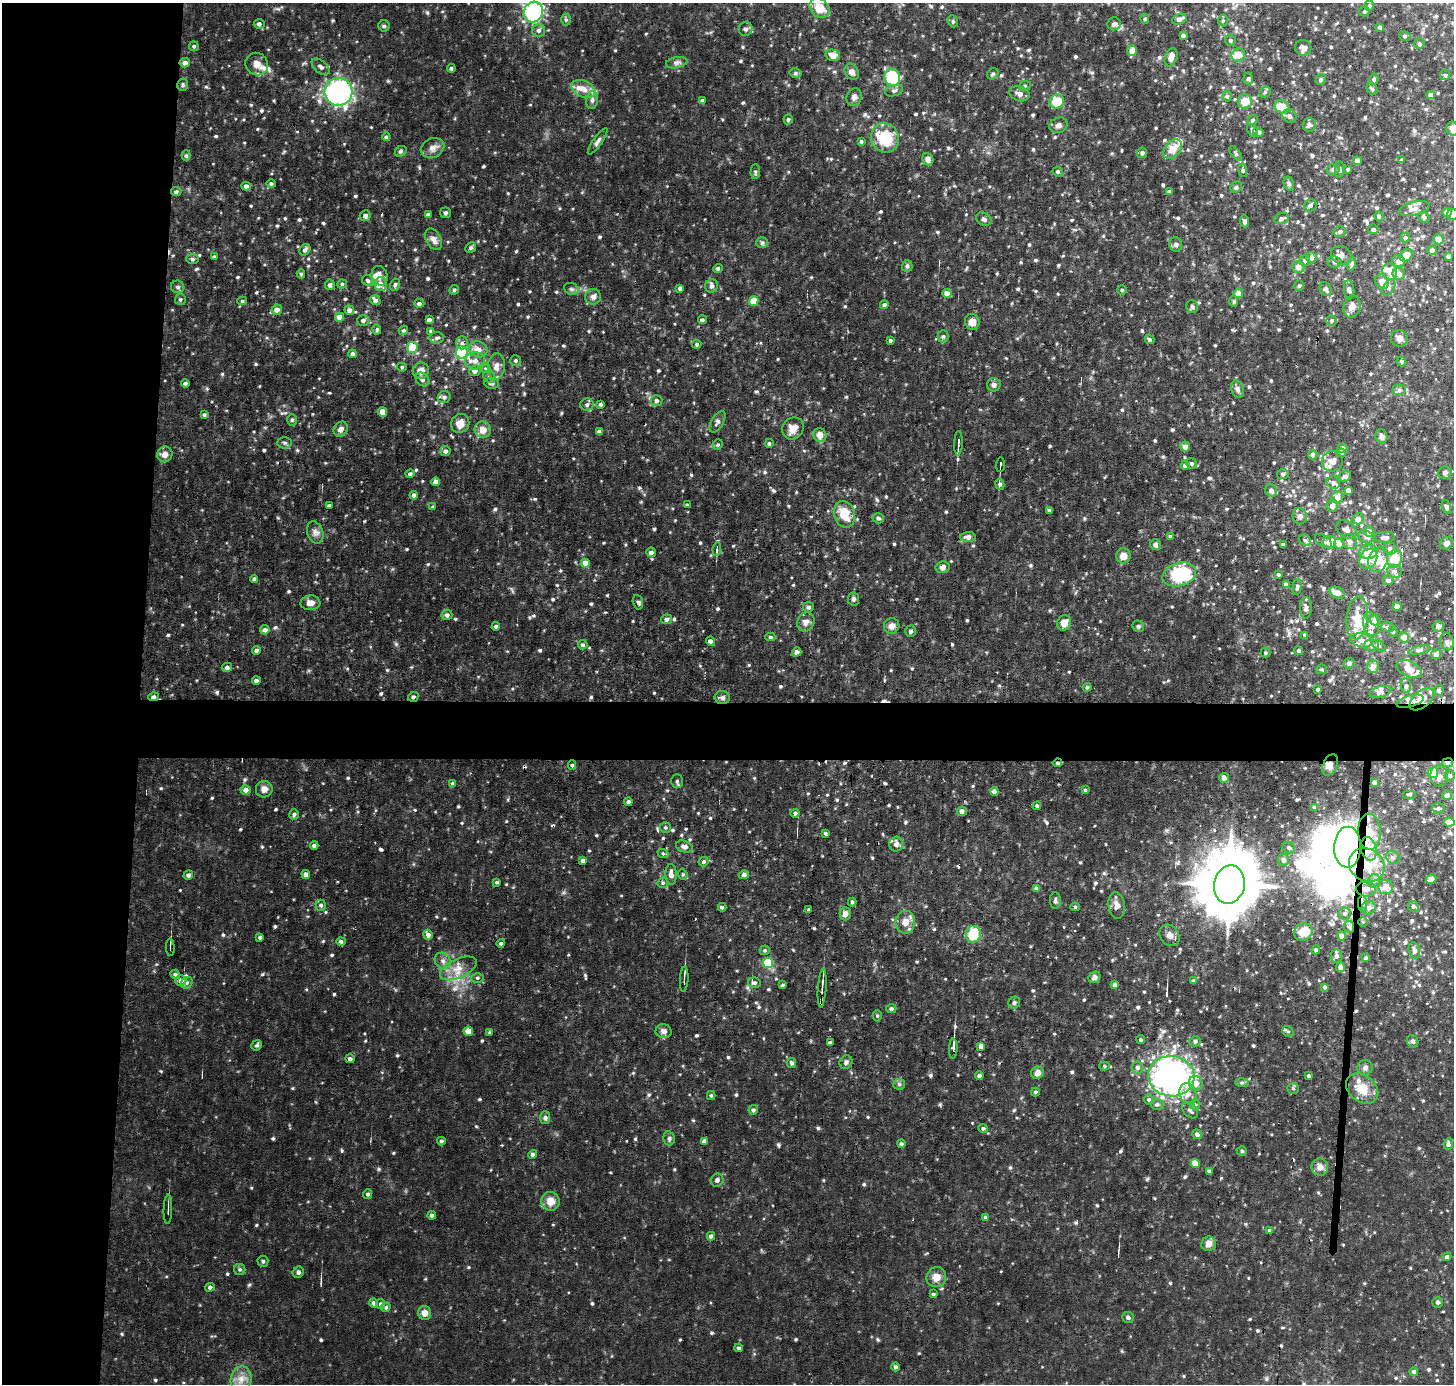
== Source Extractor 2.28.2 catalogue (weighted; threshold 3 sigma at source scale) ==
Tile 4 of 3 x 3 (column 1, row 2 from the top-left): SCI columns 169-1620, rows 1630-3011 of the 4525 x 4500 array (HDU 1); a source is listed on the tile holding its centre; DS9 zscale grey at full resolution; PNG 1456 x 1386 px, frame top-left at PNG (2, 3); each listed source drawn as its Kron ellipse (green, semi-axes under 4 px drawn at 4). Shown black and unused: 14% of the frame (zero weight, under 3 of 6 exposures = <1% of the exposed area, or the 3 px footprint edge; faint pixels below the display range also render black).
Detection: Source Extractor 2.28.2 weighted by HDU 2 'WHT'; one run over the whole footprint, this tile lists its part. Background 0.054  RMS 0.0075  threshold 0.0305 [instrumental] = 3 sigma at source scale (4.09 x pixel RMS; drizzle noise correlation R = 1.36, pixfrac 0.8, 0.05/0.05 arcsec/px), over >= 5 px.
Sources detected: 859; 12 inside a brighter object's white glare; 4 cosmic-ray / hot-pixel residue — neither listed nor drawn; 40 inside a brighter listed object's ellipse — not listed separately; of the other 803, all 500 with FLUX_AUTO >= 1.05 (the completeness limit of this list) listed and drawn (303 fainter detections not listed), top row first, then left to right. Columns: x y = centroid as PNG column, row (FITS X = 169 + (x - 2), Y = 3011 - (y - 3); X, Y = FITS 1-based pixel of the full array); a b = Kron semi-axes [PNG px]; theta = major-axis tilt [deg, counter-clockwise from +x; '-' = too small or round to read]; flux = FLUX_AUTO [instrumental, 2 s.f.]
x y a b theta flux
1369 6 5 4 - 1.2
820 8 11 9 -47 11
1364 11 5 5 - 1.2
533 12 10 9 - 89
1145 19 5 4 - 1.2
1179 19 8 5 23 3.5
566 20 6 5 - 1.2
1223 20 6 5 - 1.1
953 21 6 5 - 1.2
259 24 5 5 - 2
1114 24 6 6 - 2.9
384 26 6 5 - 1.2
1380 27 4 4 - 1.4
746 29 7 6 - 2.2
538 30 6 6 - 2
1183 35 4 3 - 2.3
1405 36 6 4 -13 1.2
1230 40 6 5 - 1.2
1419 44 5 5 - 1.3
194 46 5 5 - 1.2
1303 48 8 8 - 4.2
1132 51 5 5 - 5.5
833 55 7 5 -14 5.7
1238 55 7 6 - 7.2
1171 57 9 6 68 4.2
185 63 5 4 - 2.9
677 63 11 5 10 2.1
257 64 12 11 - 5
321 67 10 6 -40 2.5
451 68 4 4 - 1.2
852 72 9 7 -56 3.2
795 73 6 5 - 1.3
993 74 6 5 - 1.1
1445 75 5 5 - 1.1
892 77 8 8 - 37
1248 78 6 4 88 1.4
1321 79 5 4 - 1.3
1374 79 5 4 - 1.4
183 85 6 5 - 1.2
1025 86 6 5 - 1.2
583 89 12 8 -25 5.7
1372 89 6 5 - 1.2
894 91 9 5 15 1.8
338 92 14 14 - 150
1265 92 6 5 - 1.3
1019 94 10 7 -19 3.5
1431 95 4 4 - 3.4
1227 96 5 4 - 1.2
854 97 9 7 66 2.9
592 100 9 6 81 2.1
702 101 4 4 - 1.7
1245 101 7 7 - 9
1057 102 7 7 - 17
1282 107 8 6 -34 11
1289 116 7 6 - 1.9
788 119 5 4 - 1.3
1253 120 5 4 - 1.1
1058 125 9 7 23 2.8
1309 125 7 6 - 1.6
1453 129 7 6 - 4
1252 130 7 5 -62 1.4
1258 132 5 4 - 1.4
386 137 4 4 - 1.7
885 138 15 14 - 25
598 141 16 4 54 2.3
861 141 4 3 - 1.2
432 148 12 9 23 4.2
1173 149 11 7 49 10
401 151 6 5 - 1.2
1142 153 5 5 - 1.9
1236 153 8 4 -52 1.3
186 156 5 4 - 1.3
928 159 6 5 - 3.1
1401 160 4 4 - 1.2
1357 161 4 4 - 5.4
1333 169 6 5 - 2.1
1339 169 8 4 90 1.3
1348 169 3 3 - 1.3
1243 170 6 3 -83 1.1
755 172 7 4 87 1.2
1058 172 5 5 - 1.3
271 184 5 4 - 1.3
1289 184 7 5 -75 1.5
246 186 4 4 - 2.6
1236 187 6 5 - 1.3
1169 191 4 4 - 1.1
176 192 5 4 - 1.6
1310 205 6 5 - 1.8
1414 209 15 7 14 4.5
445 213 5 5 - 1.3
1447 213 4 4 - 6.5
428 214 4 3 - 1.6
1453 215 6 5 - 2.8
365 216 5 5 - 2.5
1379 216 5 4 - 1.7
1424 217 6 5 - 1.1
984 219 8 6 -30 1.9
1282 219 8 5 19 1.6
1245 221 6 4 -86 1.6
1373 229 5 5 - 1.7
1340 232 6 5 - 1.4
1405 238 5 5 - 1.5
433 239 11 7 -60 4
1439 239 5 5 - 5.4
762 243 6 5 - 1.3
1176 244 7 6 - 1.7
471 248 5 5 - 1.5
305 250 6 5 - 2.1
1432 250 4 4 - 3.9
1341 255 10 8 -28 3.7
1406 255 7 5 37 9.8
1449 256 4 3 - 2
214 257 3 3 - 1.5
1311 257 5 5 - 3.6
192 259 6 5 - 1.6
1305 261 5 5 - 2
1398 261 6 6 - 3.4
1335 262 7 5 -8 1.6
1351 264 7 4 74 1.1
907 266 6 5 - 1.4
1298 267 6 6 - 5.2
718 268 5 4 - 1.2
1390 271 8 7 - 4.6
301 274 4 4 - 1.1
1399 274 6 6 - 4.1
380 276 10 8 -71 3.9
368 280 6 5 - 1.7
1382 281 8 6 -60 5.8
342 284 5 4 - 1.1
380 284 7 6 - 4.6
330 285 5 5 - 2.4
395 285 6 5 - 1.6
1299 285 5 4 - 1.2
712 286 7 6 - 1.9
178 287 7 6 - 2.2
680 288 4 4 - 1.5
1389 288 9 5 58 2.1
571 289 7 5 -19 1.7
1326 289 7 5 -63 1.9
454 290 5 4 - 1.4
1122 290 5 5 - 1.1
1349 290 9 5 -83 1.7
1238 293 5 4 - 6.1
947 294 4 4 - 5.5
593 297 8 8 - 2.8
180 299 6 5 - 1.2
375 300 5 4 - 2.9
242 301 5 4 - 1.1
754 301 5 4 - 13
1233 301 5 3 - 1.1
419 303 5 4 - 1.7
884 305 4 4 - 1.9
1352 306 11 8 75 4.6
1192 307 6 5 - 1.5
277 310 5 5 - 5
349 310 5 5 - 2.7
340 317 5 4 - 5.9
363 320 6 5 - 2.3
429 320 4 4 - 2.8
702 320 4 4 - 1.2
1332 320 5 5 - 1.4
972 322 8 7 - 6
377 329 5 4 - 1.3
403 330 5 4 - 1.3
431 331 4 4 - 1.1
943 336 6 5 - 1.2
437 338 7 5 6 1.8
1399 338 8 8 - 3.5
1149 339 5 4 - 1.1
890 340 4 4 - 1.3
462 343 6 5 - 1.9
697 344 4 4 - 1.5
412 348 5 5 - 18
478 349 9 7 -18 5.2
462 353 6 6 - 50
352 354 4 4 - 2.2
515 360 5 5 - 1.5
475 361 10 8 -4 4.5
1401 361 5 4 - 1.2
402 367 5 4 - 1
496 367 13 8 84 4.1
485 368 5 4 - 1.1
421 371 8 8 - 5.5
475 371 6 5 - 3.7
489 377 6 5 - 1.7
422 380 7 6 - 2.3
185 383 4 3 - 1.4
492 383 7 5 -6 2.3
994 385 7 6 - 2.4
1238 389 9 6 -72 2.5
1399 390 7 5 0 1.8
444 397 6 6 - 2
657 401 5 5 - 1.6
587 404 6 6 - 1.9
601 404 4 3 - 1.2
383 412 4 4 - 9.1
204 414 4 3 - 1.2
292 420 6 5 - 1.1
717 422 12 6 59 2.1
460 423 10 9 - 6.9
793 428 11 10 - 6.9
341 429 8 6 54 3.7
483 430 8 8 - 6.1
599 432 4 4 - 2.8
820 435 7 6 - 4.9
1381 436 7 6 - 1.9
285 443 7 5 0 1.4
769 443 4 4 - 1.2
958 443 12 3 88 1.8
718 445 5 5 - 1.1
1185 447 5 4 - 3.6
1342 448 5 4 - 3.2
445 451 5 5 - 2.2
1341 453 4 4 - 2.2
165 454 8 7 - 3.4
1313 455 4 4 - 2.5
1332 461 11 10 - 4.9
1191 463 6 5 - 1.2
1000 465 7 2 87 1.1
1185 465 4 4 - 2.8
1445 473 6 6 - 2.1
410 474 4 4 - 1.8
1283 474 6 5 - 1.6
1345 476 6 5 - 2.7
436 482 4 4 - 4.9
1333 483 7 6 - 2.6
1000 484 5 4 - 1.4
1348 490 4 4 - 3.2
1271 491 6 5 - 2.8
414 495 4 4 - 3.1
1337 497 6 5 - 5.4
329 505 3 3 - 1.1
687 505 4 3 - 1.1
1332 506 6 5 - 3.5
433 507 3 3 - 1.1
1446 507 7 4 -72 1.9
1049 510 3 3 - 1.4
844 514 13 10 -75 13
1300 516 8 7 - 2.6
878 518 6 5 - 1.4
1358 519 5 5 - 4.3
1346 530 11 8 -37 3.8
315 532 11 8 -72 3.4
1369 532 5 5 - 4
1170 536 4 4 - 1.1
968 537 7 5 2 3.5
1366 537 8 6 -27 2.3
1384 537 10 5 2 2.5
1305 540 6 5 - 1.2
1323 541 9 5 -35 1.7
1349 541 8 6 -44 2.9
1330 542 6 6 - 4.4
1339 543 5 5 - 4.9
1447 543 7 6 - 2.5
1283 544 4 3 - 1.6
1155 545 5 5 - 2.4
1390 548 6 6 - 2.3
717 549 7 3 85 1.1
651 552 5 4 - 3.1
1368 552 9 7 8 15
1123 556 8 7 - 6.1
1368 559 10 8 59 6.6
1395 559 9 7 75 19
1378 560 12 9 69 11
585 563 4 4 - 8.9
942 567 7 6 - 3.1
1394 571 7 6 - 2.5
1179 574 17 11 16 45
1278 574 3 3 - 1.4
254 579 4 4 - 1.4
1388 580 5 5 - 2.3
1286 585 4 4 - 3.7
1297 587 8 4 83 1.5
1337 593 8 5 -22 5.6
854 599 6 5 - 1.5
638 602 7 5 -74 1.3
310 603 10 7 3 4.3
1397 606 4 4 - 7.1
808 607 5 5 - 1.4
1306 608 11 6 89 2.1
447 615 5 5 - 1.9
1357 618 21 10 84 11
666 619 5 4 - 2
1375 620 5 5 - 4.9
806 622 10 8 60 3.5
1064 623 8 7 - 6
1371 624 12 8 -76 4.6
496 626 4 4 - 1.7
892 626 8 7 - 3.4
1138 626 6 5 - 1.3
1438 626 6 5 - 2.2
1387 627 6 5 - 1.7
265 630 5 4 - 2.6
911 631 5 5 - 1.5
1393 631 5 4 - 1.1
1305 635 4 3 - 1.5
770 637 5 4 - 1.1
1404 637 5 5 - 5.9
1362 640 11 7 -10 3.4
711 641 5 4 - 2
1447 642 9 7 -74 3
583 645 5 4 - 1.4
1372 645 7 5 0 2.2
1379 646 8 4 -35 1.3
256 650 4 4 - 1.7
1419 650 11 4 15 1.5
1299 651 4 4 - 1.3
797 652 5 4 - 2.4
1265 653 5 5 - 1.1
1436 654 5 5 - 2.5
1349 663 5 5 - 2
1373 666 6 6 - 3.8
227 667 5 4 - 1.6
1322 669 5 4 - 1.1
1409 669 13 7 -24 7.5
256 680 4 4 - 2
1406 686 7 5 -83 1.7
1087 687 4 4 - 1.2
1318 689 4 3 - 1.1
1439 690 5 5 - 1.6
1380 692 11 5 16 2.3
153 697 5 4 - 2.5
413 697 5 5 - 1.6
722 698 7 6 - 2.1
1422 699 14 8 39 7.6
1410 701 14 5 15 4
1057 763 5 3 - 1.1
1447 763 5 4 - 2.1
572 765 5 4 - 1.1
1330 765 11 6 67 3.3
1433 773 5 5 - 21
1450 775 5 5 - 1.8
1439 776 10 8 -88 4
1224 778 5 4 - 3
677 781 7 5 90 1.4
1374 782 4 4 - 1.7
453 784 4 4 - 2.5
264 789 8 8 - 4.4
246 790 5 4 - 3.7
1085 790 4 4 - 1.1
994 791 4 4 - 2.8
1409 794 7 4 0 1.1
1447 795 5 4 - 2.3
628 802 4 3 - 1.8
1037 806 4 3 - 1.1
1314 807 4 4 - 1.7
1438 808 6 5 - 1.5
962 811 5 4 - 3.8
795 813 4 4 - 1.8
294 814 5 4 - 1.4
1449 822 5 4 - 5
665 827 5 5 - 1.1
1369 832 18 11 -87 14
825 833 4 3 - 1.1
896 844 7 7 - 2.5
314 845 4 4 - 1.7
684 847 8 5 -21 3.6
1348 847 20 13 89 220
1289 848 6 5 - 1.4
1369 849 12 7 -77 19
663 853 5 4 - 1.2
1393 857 7 6 - 1.9
1283 860 6 6 - 2.8
583 861 4 4 - 2.4
704 862 5 4 - 1.7
1367 865 18 16 -32 21
306 874 4 4 - 2.7
671 874 10 5 -87 3.7
683 874 5 4 - 1.1
188 875 5 4 - 1.9
744 875 5 4 - 1.8
1431 879 5 4 - 3.4
1374 881 7 6 - 2.3
497 882 4 4 - 1.1
663 883 5 5 - 1.1
1229 884 19 15 79 4400
1385 887 7 7 - 4.6
1036 889 4 4 - 2.4
1366 889 10 7 -4 5.9
1055 900 8 5 -88 1.7
852 902 4 4 - 1.3
1363 904 8 4 -89 3.3
321 905 5 5 - 1.7
1117 905 13 8 -82 3.9
1413 906 5 5 - 1.5
722 907 4 3 - 1.5
1075 907 4 4 - 1.1
1369 908 7 6 - 3.1
809 909 4 3 - 1.3
1345 913 6 6 - 2
845 914 6 5 - 3.3
905 922 11 9 85 6.3
1363 922 5 5 - 1.1
1349 927 6 5 - 1.9
1303 932 10 8 29 13
973 934 8 7 - 24
428 935 5 4 - 3
1169 935 11 9 -54 4
1341 936 4 4 - 3.2
260 937 4 3 - 1.3
341 941 5 4 - 1.6
501 943 4 4 - 1.6
170 947 9 2 -87 1.5
765 950 5 4 - 1.2
1316 950 4 4 - 1.6
1414 950 8 5 -76 2.7
1337 956 6 5 - 2.9
1366 958 4 4 - 2
443 961 8 7 - 3
768 963 5 5 - 44
1340 967 5 4 - 3.2
458 968 20 9 24 8.7
175 974 5 4 - 1.1
1094 977 6 5 - 2.2
477 978 6 5 - 1.3
684 979 13 3 87 2.2
181 980 5 5 - 3.3
1193 981 4 4 - 2
187 983 6 5 - 1.4
754 983 6 5 - 1.8
1115 984 4 4 - 2.1
783 985 4 3 - 1.1
1325 987 4 4 - 1.4
822 988 19 4 86 3.7
1014 1003 6 5 - 1.5
891 1009 5 4 - 1.5
877 1016 6 4 90 1.1
468 1031 4 4 - 6.1
664 1031 8 7 - 3
1288 1031 6 5 - 1.1
490 1033 4 4 - 1.4
1141 1040 4 4 - 1.3
1195 1041 5 5 - 1.9
1413 1041 6 5 - 1.8
830 1043 4 3 - 1.7
257 1045 5 5 - 1.1
981 1046 4 4 - 4
953 1049 10 4 89 2.4
350 1059 4 4 - 1.7
846 1062 7 6 - 1.9
792 1063 5 4 - 1.5
1105 1066 5 4 - 1.1
1137 1068 6 6 - 1.9
1365 1068 8 7 - 2.4
1037 1073 6 6 - 3.8
979 1076 4 3 - 1.8
1171 1076 23 20 -7 240
1309 1076 4 3 - 1.6
1196 1083 7 6 - 5
1242 1083 6 4 1 1.1
899 1084 6 5 - 1.3
1293 1088 5 5 - 1.2
1362 1089 18 13 -38 12
1035 1092 4 3 - 1.4
1188 1094 11 8 -71 4.9
711 1095 4 4 - 1.1
1149 1099 5 5 - 1.3
1157 1104 6 5 - 1.7
1195 1105 5 5 - 1.3
753 1110 5 4 - 1.8
1190 1110 9 6 -47 2.3
545 1118 6 5 - 1.7
983 1128 5 4 - 1.6
1197 1134 5 4 - 2.5
669 1138 7 5 -78 1.4
441 1141 4 4 - 1.4
704 1142 4 4 - 4.2
901 1144 4 4 - 1.5
1448 1144 6 4 86 1.8
1242 1151 5 4 - 1.4
532 1154 4 4 - 1.6
1195 1163 5 4 - 9.3
1320 1167 8 8 - 4.6
1209 1171 4 3 - 1.6
717 1180 6 6 - 1.9
368 1194 5 4 - 1.4
550 1201 9 9 - 7.6
168 1209 15 2 88 1.3
432 1215 4 4 - 1.9
985 1217 4 4 - 1.4
1269 1230 4 3 - 1.5
711 1236 4 4 - 2
1209 1244 7 7 - 4.5
1447 1257 4 4 - 1.9
263 1261 5 5 - 1.2
240 1269 5 5 - 1.2
298 1272 6 5 - 1.9
936 1277 10 9 - 5.6
210 1287 5 4 - 1.4
933 1294 4 3 - 1.1
1438 1302 5 5 - 1.1
374 1303 5 4 - 1.7
380 1304 5 4 - 1.8
386 1307 5 4 - 1.3
425 1313 7 6 - 4.7
1128 1317 6 5 - 1.5
739 1348 4 4 - 1.3
895 1367 4 4 - 1.7
1414 1372 4 4 - 2.1
241 1379 13 10 79 6.2
Overlapping masked pixels (flux is a lower limit): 15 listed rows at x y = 153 697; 1422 699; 1410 701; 1057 763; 1447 763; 572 765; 1330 765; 1369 832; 1348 847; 1369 849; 1367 865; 1366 889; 1363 904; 1349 927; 822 988
Isophote crosses this tile's border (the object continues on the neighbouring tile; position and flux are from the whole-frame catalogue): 5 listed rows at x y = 820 8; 533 12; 1453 129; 1453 215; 1447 795